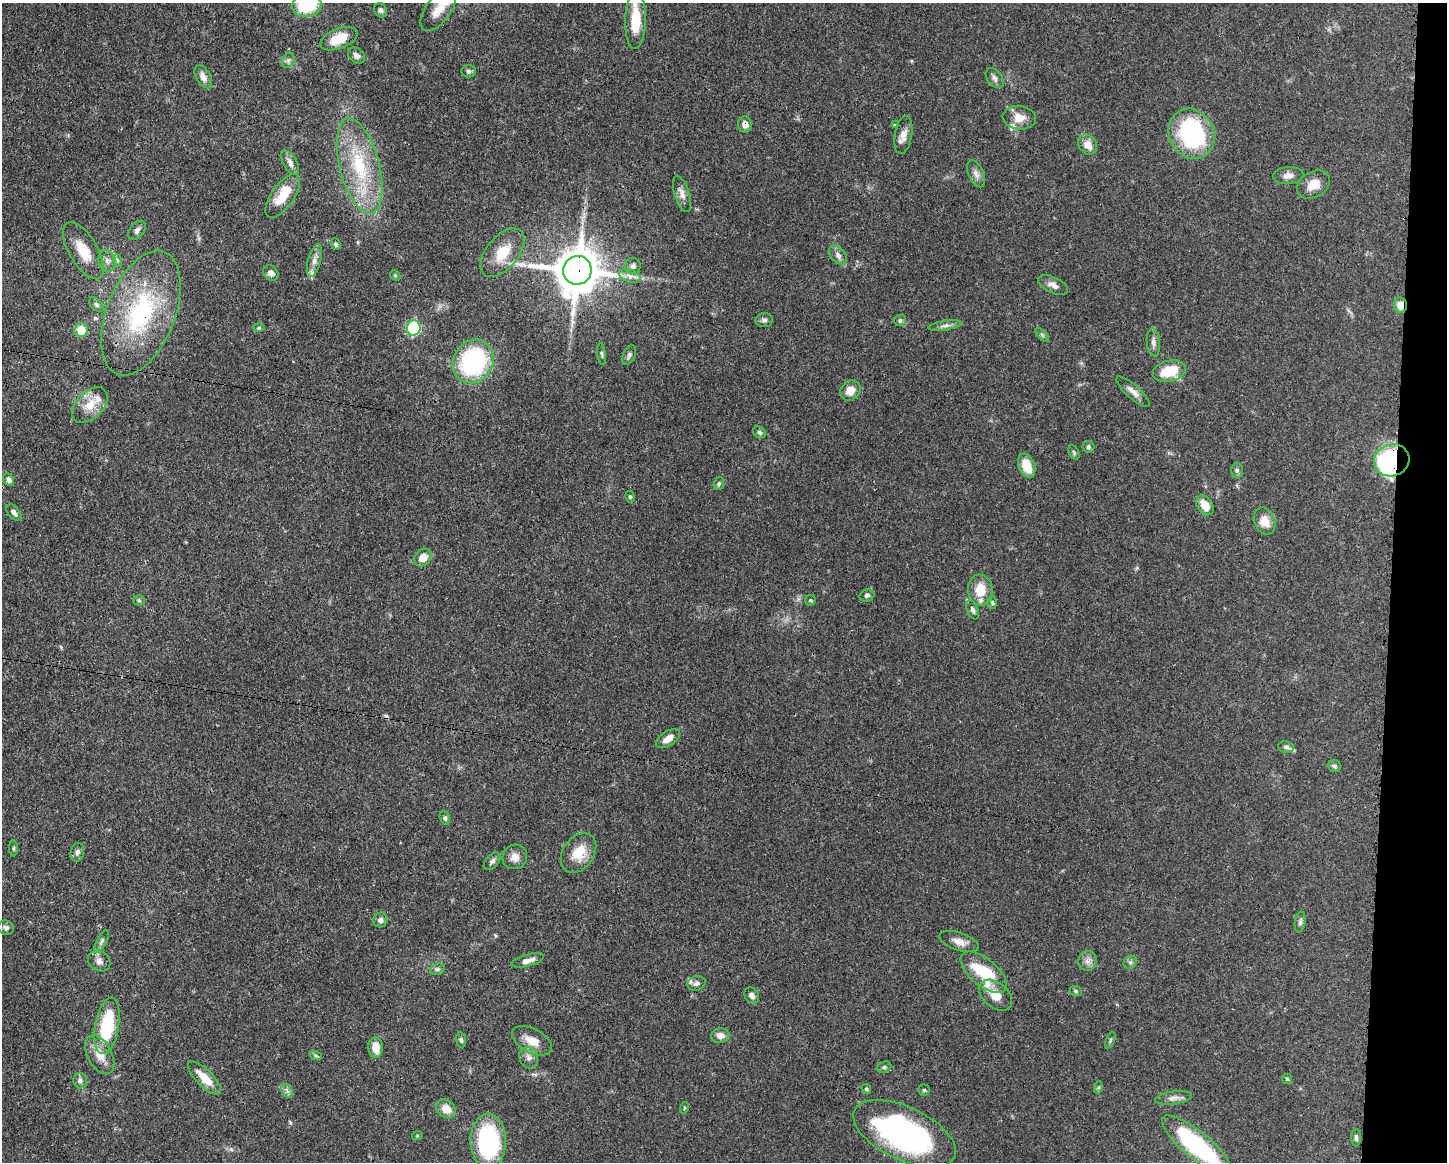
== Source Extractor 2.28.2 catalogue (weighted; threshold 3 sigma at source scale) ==
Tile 6 of 3 x 4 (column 3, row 2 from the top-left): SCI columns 3006-4450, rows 2324-3483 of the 4680 x 4647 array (HDU 1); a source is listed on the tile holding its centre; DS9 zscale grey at full resolution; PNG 1449 x 1164 px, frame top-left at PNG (2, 3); each listed source drawn as its Kron ellipse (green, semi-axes under 4 px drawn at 4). Shown black and unused: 4% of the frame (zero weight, under 3 of 4 exposures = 1% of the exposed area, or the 3 px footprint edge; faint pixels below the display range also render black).
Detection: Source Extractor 2.28.2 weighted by HDU 2 'WHT'; one run over the whole footprint, this tile lists its part. Background 0.0545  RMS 0.0032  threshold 0.0145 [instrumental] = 3 sigma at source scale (4.5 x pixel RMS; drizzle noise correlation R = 1.50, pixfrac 1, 0.05/0.05 arcsec/px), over >= 5 px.
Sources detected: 134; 2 inside a brighter object's white glare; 1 cosmic-ray / hot-pixel residue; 1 long thin detection or spike segment (spike, bleed or trail) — neither listed nor drawn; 7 inside a brighter listed object's ellipse — not listed separately; the other 123 listed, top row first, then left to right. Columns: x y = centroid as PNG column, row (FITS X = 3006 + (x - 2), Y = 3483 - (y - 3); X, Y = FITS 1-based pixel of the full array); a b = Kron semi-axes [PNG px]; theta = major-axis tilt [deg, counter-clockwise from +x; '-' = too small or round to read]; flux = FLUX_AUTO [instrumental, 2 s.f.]
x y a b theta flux
307 5 14 11 6 16
381 10 7 6 - 0.9
438 10 25 12 54 5.3
636 20 29 10 88 10
339 39 19 10 21 7
357 55 9 7 -40 1.3
288 60 8 6 69 0.96
469 71 7 6 - 0.74
203 77 12 7 -60 2
995 78 11 7 -52 1.4
1019 118 17 12 -7 3.8
745 124 8 7 - 2.1
895 125 3 3 - 0.48
1192 134 26 22 -64 39
903 135 19 8 80 2.7
1088 145 11 8 -54 3.3
290 163 13 7 -61 1.6
360 166 49 19 -75 23
976 174 14 7 -65 1.7
1288 176 15 8 6 2.1
1314 185 18 12 30 4.6
682 194 19 7 -72 2.3
283 196 25 11 55 7.6
137 230 11 7 54 1.2
336 244 6 4 -69 0.64
83 251 32 14 -59 7.4
502 253 28 16 50 8.4
838 255 11 7 -50 1.5
117 260 6 4 -71 0.57
107 261 11 8 -74 1.7
314 261 17 6 75 2.1
633 266 8 8 - 1.2
577 270 14 14 - 1200
271 273 8 6 -45 1.6
395 275 6 4 -46 0.41
630 276 11 6 -17 1.7
1053 285 16 8 -26 1.9
96 305 9 5 -45 0.84
1400 305 8 6 -81 3.1
141 313 65 34 69 40
764 320 8 7 - 0.98
900 320 6 5 - 0.61
945 325 16 5 9 1.3
259 328 6 4 1 0.39
414 328 7 7 - 30
81 330 7 6 - 8.3
1042 335 9 3 -45 0.55
1153 342 14 6 -84 1.5
602 354 11 3 -83 0.58
629 355 10 6 65 0.89
473 361 22 19 58 40
1169 371 17 10 13 10
850 390 11 9 43 3.6
1133 391 21 6 -42 2.2
90 405 21 13 45 5.6
759 432 7 5 -35 0.63
1088 447 6 6 - 0.65
1074 453 8 5 -64 0.55
1392 460 18 16 20 48
1027 466 12 8 -68 6.5
1237 470 7 6 - 0.73
9 480 7 5 -58 1.2
719 484 7 5 69 0.56
630 497 6 4 -75 0.48
1205 505 11 7 -55 4.5
14 512 10 5 -49 1.1
1264 521 14 10 -68 4.3
423 557 10 7 48 3.5
980 590 15 12 -83 6.3
867 595 8 6 23 0.91
139 600 5 5 - 0.49
810 600 6 5 - 0.42
992 602 6 4 -88 0.55
972 610 10 5 -67 1
668 739 13 7 33 2.9
1286 747 8 5 -11 0.82
1334 766 7 6 - 0.69
445 818 7 5 -72 0.72
14 848 8 4 89 0.47
77 852 9 6 76 1.1
578 853 21 15 54 6.8
515 857 13 12 - 2.5
492 861 10 6 48 1.1
380 920 7 7 - 1.1
1300 922 10 5 82 0.95
6 928 8 7 - 0.93
101 941 12 5 64 1
959 942 20 9 -19 2.8
528 960 17 6 16 2.3
99 961 12 10 -33 1.8
1087 961 10 9 - 1.8
1130 962 7 6 - 0.76
437 969 7 5 19 0.74
984 972 28 13 -40 16
696 983 9 7 14 1
1076 991 6 5 - 0.51
752 995 8 6 -51 1.4
996 995 19 12 -40 5.1
107 1026 28 11 80 22
720 1036 9 7 6 1.9
461 1040 8 5 -82 0.74
1110 1040 9 3 69 0.43
532 1041 22 12 -28 4.7
376 1048 10 7 -89 3.8
100 1055 21 12 -62 4.9
316 1056 6 4 -19 0.52
529 1058 11 9 -61 1.8
884 1067 7 5 21 0.65
204 1078 22 8 -45 5.6
1287 1079 5 5 - 0.41
80 1081 8 6 -77 0.9
1099 1087 6 4 72 0.47
866 1089 5 4 - 0.48
924 1090 5 5 - 0.51
287 1091 8 5 -56 0.89
1173 1098 18 6 7 2
684 1108 6 3 72 0.34
446 1109 10 8 -39 4
904 1134 55 26 -25 77
417 1136 5 3 - 0.3
1356 1138 9 5 -90 0.79
488 1141 27 18 -90 38
1197 1146 44 13 -40 41
Overlapping masked pixels (flux is a lower limit): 5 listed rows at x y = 745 124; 577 270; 1400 305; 141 313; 1392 460
Isophote crosses this tile's border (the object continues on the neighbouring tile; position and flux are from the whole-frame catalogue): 2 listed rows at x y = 307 5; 1197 1146